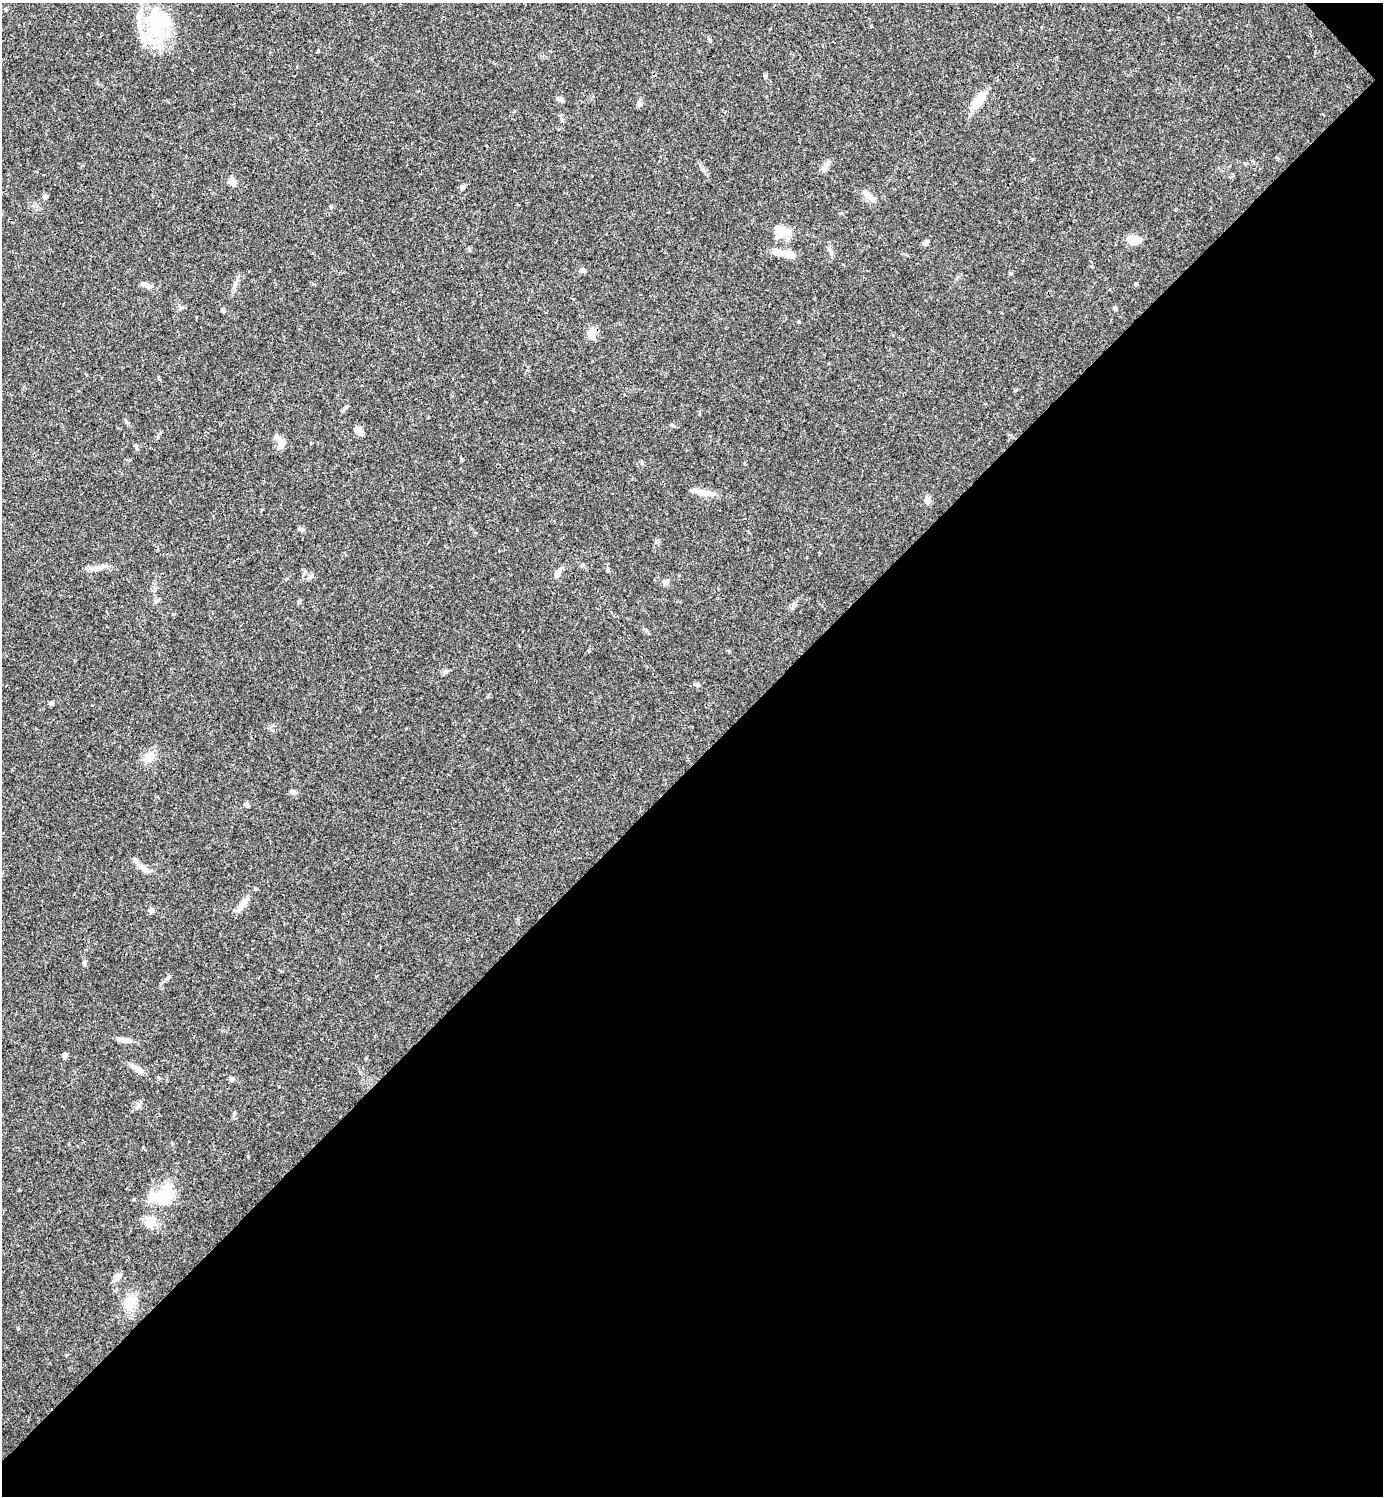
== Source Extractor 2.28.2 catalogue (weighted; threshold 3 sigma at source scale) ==
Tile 12 of 4 x 4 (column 4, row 3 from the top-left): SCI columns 4443-5823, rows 1495-2988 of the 5981 x 5982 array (HDU 1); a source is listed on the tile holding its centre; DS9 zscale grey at full resolution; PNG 1385 x 1498 px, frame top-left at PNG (2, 3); no overlay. Shown black and unused: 49% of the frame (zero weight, under 3 of 4 exposures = <1% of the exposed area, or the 3 px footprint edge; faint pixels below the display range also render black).
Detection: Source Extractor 2.28.2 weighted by HDU 2 'WHT'; one run over the whole footprint, this tile lists its part. Background 0.0392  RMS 0.0027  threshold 0.012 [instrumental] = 3 sigma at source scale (4.5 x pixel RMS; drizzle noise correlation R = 1.50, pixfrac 1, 0.05/0.05 arcsec/px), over >= 5 px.
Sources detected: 62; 4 inside a brighter object's white glare — not listed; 5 inside a brighter listed object's ellipse — not listed separately; the other 53 listed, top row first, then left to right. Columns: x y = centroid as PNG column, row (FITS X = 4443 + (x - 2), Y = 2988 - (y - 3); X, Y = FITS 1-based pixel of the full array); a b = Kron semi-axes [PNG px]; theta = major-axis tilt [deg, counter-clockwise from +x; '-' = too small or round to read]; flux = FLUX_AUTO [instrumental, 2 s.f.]
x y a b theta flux
160 19 34 24 -17 13
710 40 7 4 -54 0.39
765 76 5 4 - 0.47
560 99 9 5 -21 0.8
979 100 21 10 52 5.1
640 104 6 5 - 0.49
825 167 13 7 64 1.3
233 182 9 7 -71 1.5
462 187 7 6 - 0.6
867 194 14 8 -48 1.8
45 197 6 5 - 0.68
331 207 5 3 - 0.33
780 231 20 14 -16 4.3
1134 240 13 8 -6 3.9
926 242 8 5 38 0.82
788 254 19 8 -16 2.5
583 270 6 6 - 0.51
1136 284 5 4 - 0.3
147 285 13 5 -33 0.98
235 285 10 5 65 0.94
1115 308 5 5 - 0.42
223 311 6 4 -63 0.41
591 334 16 9 88 2.2
358 431 8 6 -46 2.1
281 445 13 9 70 1.6
136 447 10 3 -69 0.46
703 492 21 8 -13 2.8
927 499 10 7 83 0.98
301 529 9 3 -13 0.43
582 565 6 4 29 0.41
96 568 16 7 -6 1.7
557 574 11 7 57 1.5
665 582 8 6 21 0.98
299 602 5 4 - 0.31
445 671 6 5 - 0.53
697 685 6 4 -1 0.42
51 703 6 5 - 0.51
149 757 13 11 41 3.2
293 792 8 5 -11 0.63
247 805 7 5 -61 0.47
144 869 15 8 -40 1.8
243 904 24 7 53 2.1
151 910 7 6 - 0.79
84 963 7 5 74 0.48
124 1040 16 6 -11 1.9
65 1056 8 5 68 0.6
136 1068 21 6 -31 1.9
231 1079 7 5 -37 0.57
143 1147 4 3 - 0.24
165 1196 24 18 -1 7.8
149 1222 15 11 -86 2.8
117 1277 10 8 53 1.3
130 1303 21 15 64 4.6
Unlisted compact peaks at least as high as the median listed source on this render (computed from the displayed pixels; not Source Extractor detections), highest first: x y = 1011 273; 799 322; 234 1113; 672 425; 830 250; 469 250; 642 463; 126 422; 138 1104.